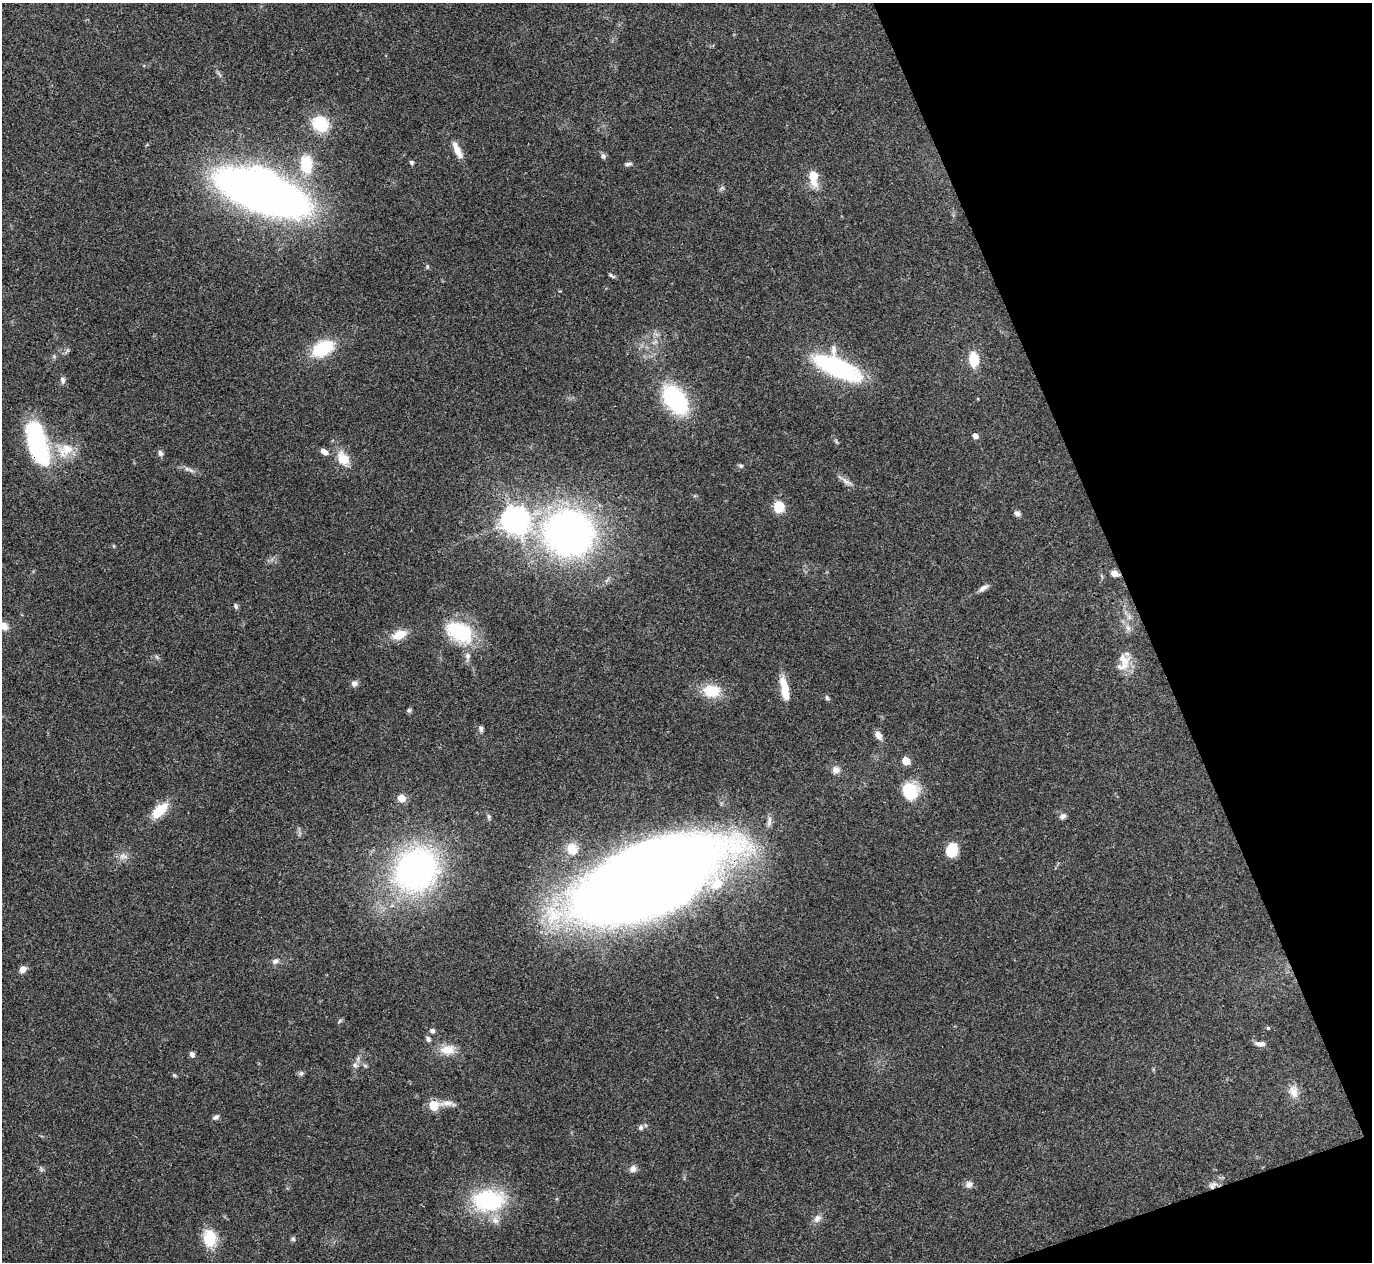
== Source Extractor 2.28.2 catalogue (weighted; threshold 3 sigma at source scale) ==
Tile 12 of 4 x 4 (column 4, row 3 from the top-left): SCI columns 4110-5479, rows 1409-2668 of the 5480 x 5467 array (HDU 1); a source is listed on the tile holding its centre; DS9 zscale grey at full resolution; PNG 1374 x 1264 px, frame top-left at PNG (2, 3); no overlay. Shown black and unused: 18% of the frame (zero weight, under 3 of 4 exposures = <1% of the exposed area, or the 3 px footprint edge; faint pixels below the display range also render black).
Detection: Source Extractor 2.28.2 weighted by HDU 2 'WHT'; one run over the whole footprint, this tile lists its part. Background 0.0865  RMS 0.0058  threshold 0.026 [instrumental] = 3 sigma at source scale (4.5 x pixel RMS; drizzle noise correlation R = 1.50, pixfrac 1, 0.05/0.05 arcsec/px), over >= 5 px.
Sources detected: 81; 1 inside a brighter object's white glare — not listed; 3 inside a brighter listed object's ellipse — not listed separately; the other 77 listed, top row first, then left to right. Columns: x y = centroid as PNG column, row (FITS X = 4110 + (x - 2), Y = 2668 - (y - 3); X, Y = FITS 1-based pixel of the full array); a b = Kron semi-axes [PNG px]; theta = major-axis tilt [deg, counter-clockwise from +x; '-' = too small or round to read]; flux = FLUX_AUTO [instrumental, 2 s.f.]
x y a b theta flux
320 124 17 14 -38 21
457 150 21 7 -66 6.3
603 156 7 5 -73 1.6
412 162 5 5 - 1
306 164 23 15 -85 18
628 164 10 5 7 1.3
813 176 8 5 -84 21
262 192 58 22 -20 720
612 276 9 4 -30 1.1
323 348 18 11 28 34
974 359 13 8 -84 14
837 367 51 19 -26 69
62 380 9 6 -78 1.7
675 400 30 19 -53 56
975 436 6 5 - 2.5
37 446 44 23 -69 58
65 450 27 18 27 14
324 452 9 6 -36 3.1
160 453 8 6 -72 1.6
343 458 21 15 -52 9.3
741 466 5 5 - 0.88
187 469 6 5 - 1.3
846 481 16 5 -33 2.7
779 507 13 11 -87 8.7
1017 513 8 6 -21 1.8
515 520 9 8 - 660
569 533 52 47 -18 220
114 546 5 4 - 0.7
1114 573 8 6 -18 3.6
983 588 13 6 30 2.5
236 606 7 5 -73 1.1
4 626 9 8 - 4.9
1128 628 10 5 -54 2
462 633 35 24 -29 32
399 635 16 10 23 9.1
1123 660 20 14 -58 8.5
354 683 8 7 - 2
784 689 28 8 -79 12
711 691 22 16 -7 13
827 698 7 5 -58 1.1
409 710 6 5 - 1.1
481 729 8 6 -75 1.5
878 735 10 6 -56 3.9
906 761 5 5 - 12
836 770 10 8 7 3.1
910 791 21 18 -71 18
401 798 8 7 - 5.5
160 810 24 11 45 12
1063 816 9 6 31 2
572 849 16 14 -54 8.3
952 850 14 11 73 13
416 869 36 32 48 180
648 880 109 49 22 1400
275 961 8 7 - 1.9
23 969 8 6 33 3.5
1268 1028 4 4 - 0.74
432 1031 6 5 - 1.4
428 1039 5 5 - 1.8
1260 1044 13 6 -5 2.7
447 1049 22 12 5 7.8
192 1054 6 5 - 2.5
355 1065 6 6 - 1.7
301 1073 7 6 - 1.2
174 1075 6 4 -71 0.7
1294 1092 17 11 -76 5.8
447 1103 17 7 4 3.9
434 1106 6 6 - 20
216 1117 8 5 34 1.6
641 1127 7 6 - 1.4
633 1169 9 8 - 2.6
969 1184 9 8 - 2.6
1212 1185 13 7 43 3.3
488 1200 30 20 2 55
817 1218 11 8 49 3
495 1220 11 8 -62 3.6
209 1238 18 13 -85 17
293 1239 6 5 - 1
Overlapping masked pixels (flux is a lower limit): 4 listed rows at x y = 37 446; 1114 573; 648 880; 1212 1185
Isophote crosses this tile's border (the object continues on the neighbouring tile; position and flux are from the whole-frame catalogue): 1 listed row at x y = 4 626